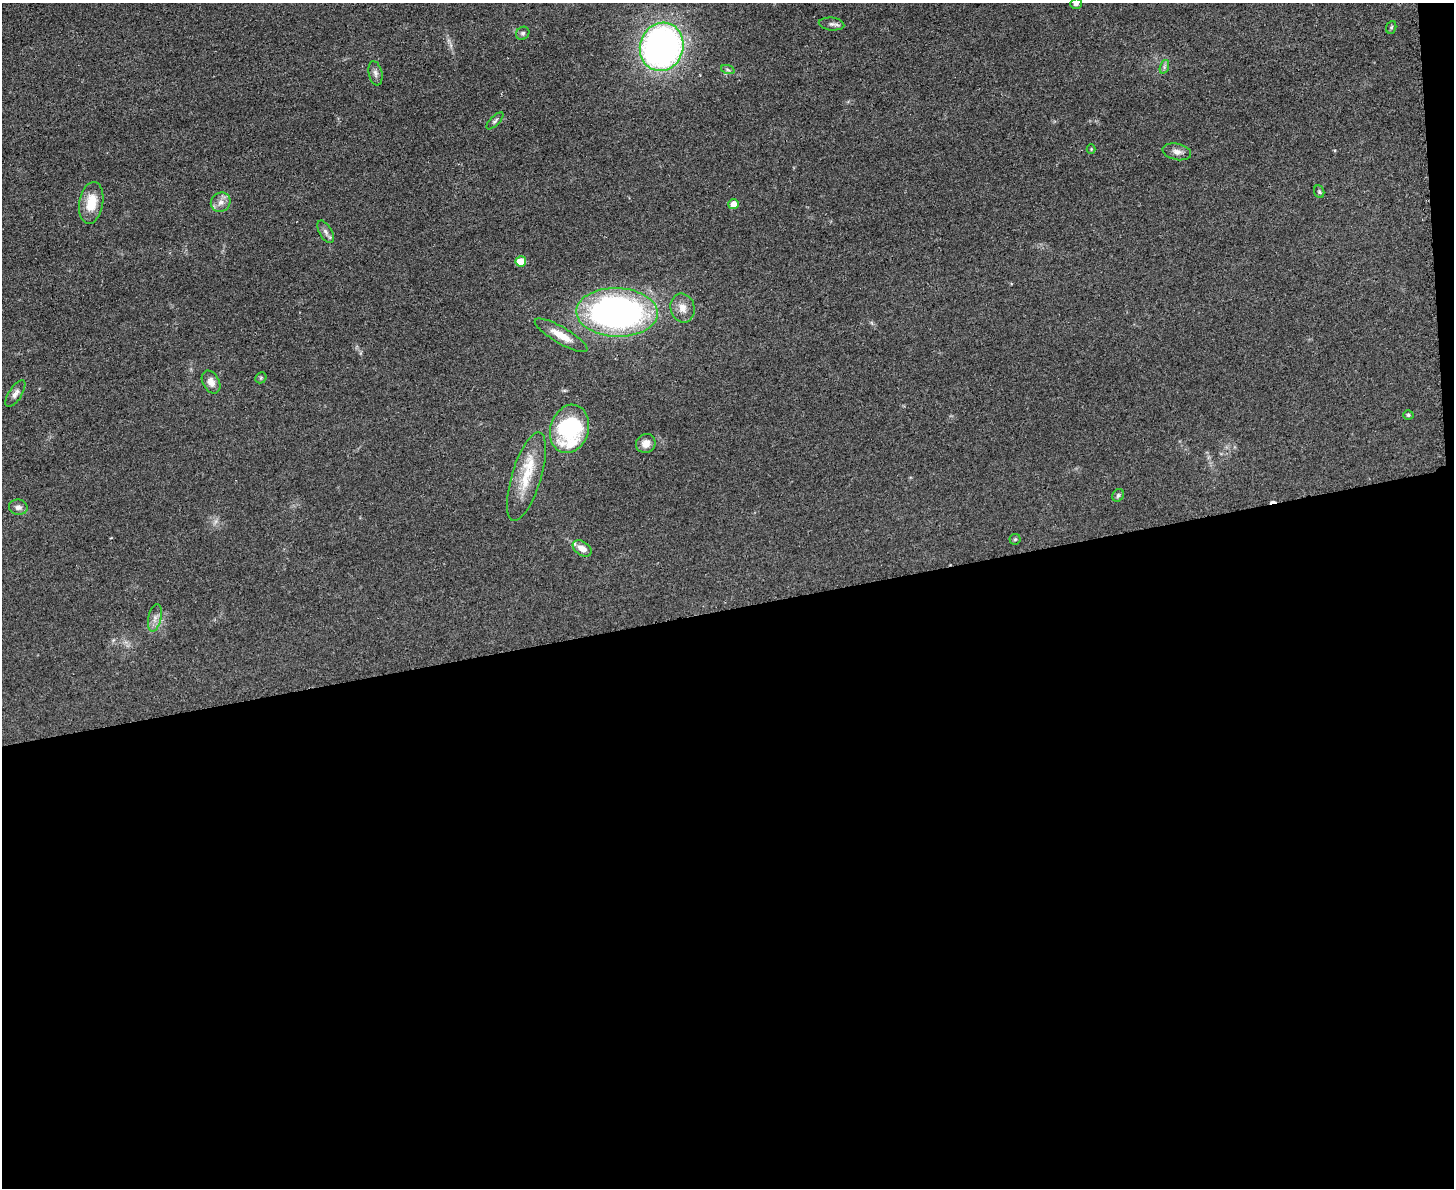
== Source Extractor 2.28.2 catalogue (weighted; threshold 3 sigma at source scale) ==
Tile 12 of 3 x 4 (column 3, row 4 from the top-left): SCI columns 3044-4495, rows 13-1198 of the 4747 x 4767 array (HDU 1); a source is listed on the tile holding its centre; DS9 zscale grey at full resolution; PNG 1456 x 1190 px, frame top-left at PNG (2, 3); each listed source drawn as its Kron ellipse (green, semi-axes under 4 px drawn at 4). Shown black and unused: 49% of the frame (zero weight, under 3 of 4 exposures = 2% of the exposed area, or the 3 px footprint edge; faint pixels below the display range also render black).
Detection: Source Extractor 2.28.2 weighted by HDU 2 'WHT'; one run over the whole footprint, this tile lists its part. Background 0.0462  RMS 0.0051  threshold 0.023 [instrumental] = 3 sigma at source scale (4.5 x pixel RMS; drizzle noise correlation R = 1.50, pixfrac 1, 0.05/0.05 arcsec/px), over >= 5 px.
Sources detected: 35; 1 cosmic-ray / hot-pixel residue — neither listed nor drawn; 2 inside a brighter listed object's ellipse — not listed separately; the other 32 listed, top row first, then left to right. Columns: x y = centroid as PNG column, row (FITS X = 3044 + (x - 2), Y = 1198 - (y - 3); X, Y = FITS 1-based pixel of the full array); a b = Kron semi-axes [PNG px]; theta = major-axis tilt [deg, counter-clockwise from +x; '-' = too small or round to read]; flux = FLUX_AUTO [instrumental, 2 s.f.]
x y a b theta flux
1076 4 6 5 - 1.3
831 24 13 6 -6 1.8
1391 27 6 5 - 0.7
523 33 7 6 - 1.2
662 47 24 21 72 230
1164 67 7 4 72 1.1
728 70 7 4 -19 0.88
375 73 12 6 -78 2.1
495 121 11 4 44 1.2
1091 149 4 4 - 0.46
1177 152 14 8 -12 3.1
1319 192 6 5 - 0.8
221 202 10 9 - 3.4
91 203 21 12 80 12
734 204 5 5 - 6
326 232 12 6 -60 2
521 261 5 5 - 10
682 308 14 12 -77 4.9
617 312 41 24 -2 180
561 335 30 8 -30 8.4
261 378 6 5 - 0.69
211 382 12 8 -61 4
15 394 15 6 58 2.5
1408 415 5 4 - 0.92
569 429 25 19 72 58
646 443 10 9 - 3.4
526 477 46 14 73 17
1118 495 7 5 55 0.99
18 507 9 7 -8 2.1
1015 539 5 5 - 0.72
582 548 10 7 -35 3.9
155 618 14 6 78 2.9
Isophote crosses this tile's border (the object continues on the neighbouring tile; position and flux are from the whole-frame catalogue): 1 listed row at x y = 1076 4